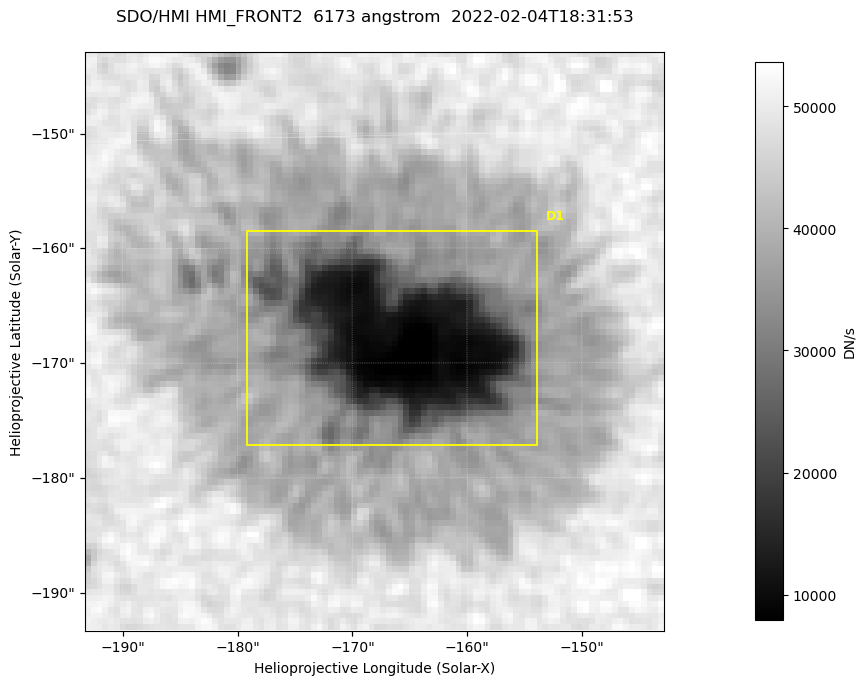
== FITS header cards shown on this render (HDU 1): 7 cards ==
TELESCOP= 'SDO/HMI '           / Telescope
INSTRUME= 'HMI_FRONT2'         / For HMI: HMI_SIDE1, HMI_FRONT2, or HMI_COMBINED
WAVELNTH=                6173. / [angstrom] Wavelength
DATE-OBS= '2022-02-04T18:31:53.300' / [ISO] Observation date {DATE__OBS}
CTYPE1  = 'HPLN-TAN'           / CTYPE1: HPLN
CTYPE2  = 'HPLT-TAN'           / CTYPE2: HPLT
BUNIT   = 'DN/s    '           / Physical Units

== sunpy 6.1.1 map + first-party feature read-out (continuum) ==
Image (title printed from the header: SDO/HMI HMI_FRONT2  6173 angstrom  2022-02-04T18:31:53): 100 x 100 px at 0.504 arcsec/px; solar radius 974 arcsec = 1932 px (partial field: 0.1% of the solar disc is inside the frame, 100% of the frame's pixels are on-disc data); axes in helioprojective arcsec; data unit DN/s (BUNIT, on the colour bar)
Orientation: roll -0.0702 deg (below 1 deg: not rotated)
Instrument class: CONTINUUM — white-light / continuum photospheric image (CONTENT/OBS_TYPE)
Dark features (sunspots / pores): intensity divided by the frame's on-disc median (partial field: no limb-darkening profile); reference = the frame's on-disc median (the 8%-of-disc-diameter window exceeds this field); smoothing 3 px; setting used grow <= 0.75, no closing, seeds <= 0.75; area >= 9 px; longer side >= 3 px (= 1.5 arcsec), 3 px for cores <= 0.7; partial field; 1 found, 1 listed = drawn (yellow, D1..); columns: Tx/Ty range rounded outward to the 2 arcsec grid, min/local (2 s.f., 1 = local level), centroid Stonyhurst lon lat
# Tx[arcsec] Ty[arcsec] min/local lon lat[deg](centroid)
D1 -180..-154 -178..-158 0.15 -10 -16